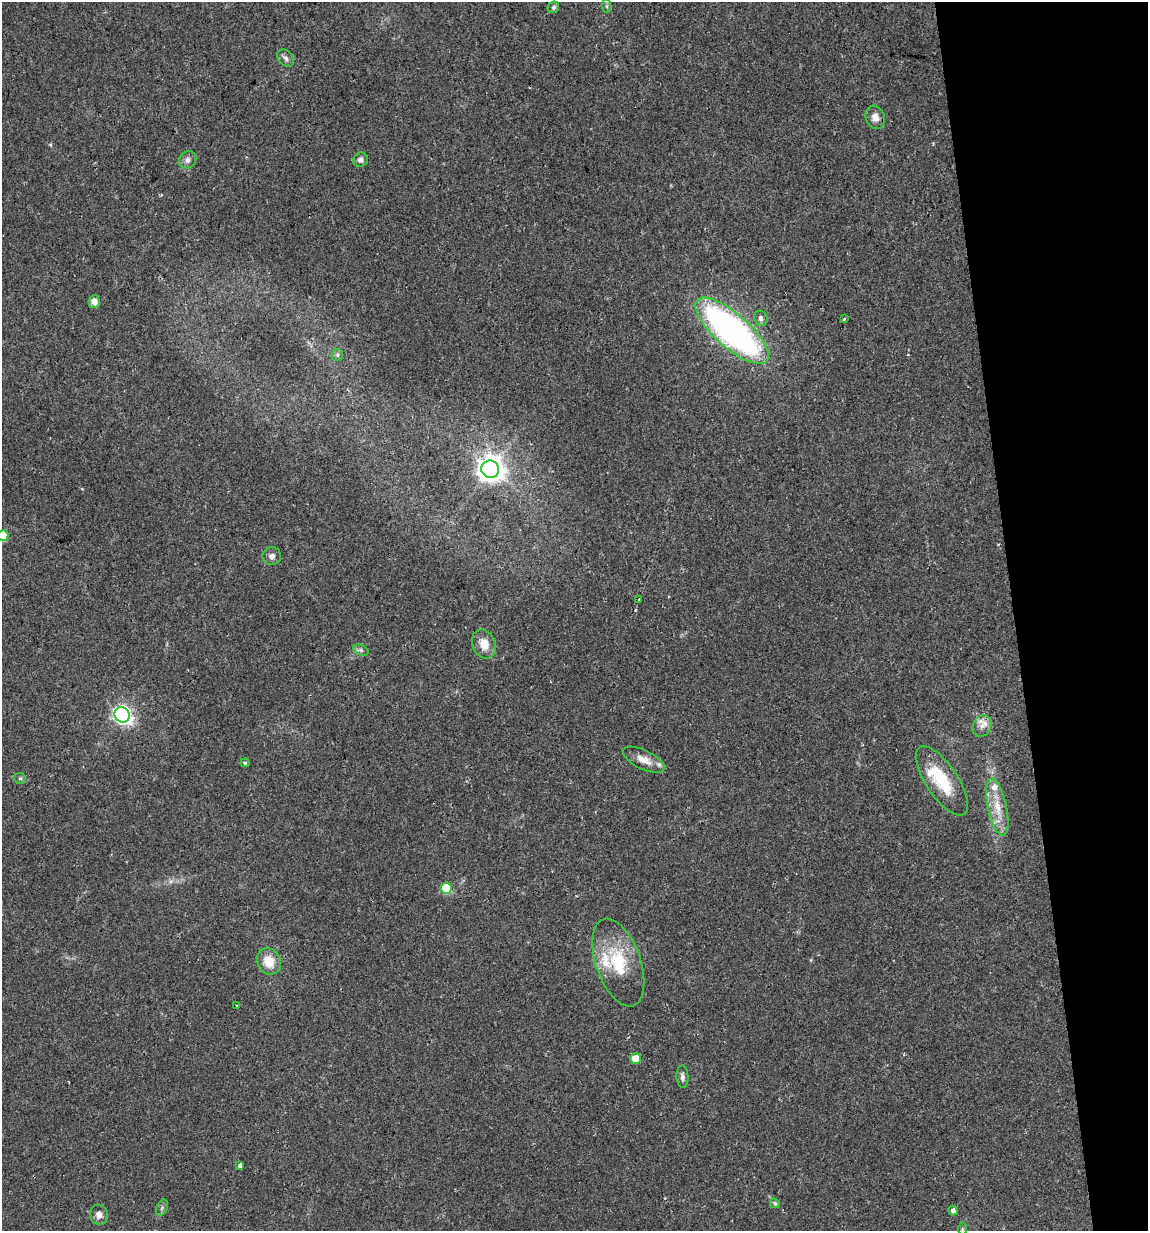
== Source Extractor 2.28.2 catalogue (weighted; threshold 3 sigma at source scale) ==
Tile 12 of 4 x 4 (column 4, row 3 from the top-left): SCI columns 3473-4618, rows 1262-2490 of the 4700 x 4980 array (HDU 1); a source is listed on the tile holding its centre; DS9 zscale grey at full resolution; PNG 1150 x 1233 px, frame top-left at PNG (2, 2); each listed source drawn as its Kron ellipse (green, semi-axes under 4 px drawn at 4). Shown black and unused: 12% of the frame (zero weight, under 2 of 3 exposures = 2% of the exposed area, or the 3 px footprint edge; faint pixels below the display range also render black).
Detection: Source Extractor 2.28.2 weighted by HDU 2 'WHT'; one run over the whole footprint, this tile lists its part. Background 0.0534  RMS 0.0079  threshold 0.0354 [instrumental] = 3 sigma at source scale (4.5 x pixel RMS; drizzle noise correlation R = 1.50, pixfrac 1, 0.0396/0.0396 arcsec/px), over >= 5 px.
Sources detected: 40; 4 inside a brighter listed object's ellipse — not listed separately; the other 36 listed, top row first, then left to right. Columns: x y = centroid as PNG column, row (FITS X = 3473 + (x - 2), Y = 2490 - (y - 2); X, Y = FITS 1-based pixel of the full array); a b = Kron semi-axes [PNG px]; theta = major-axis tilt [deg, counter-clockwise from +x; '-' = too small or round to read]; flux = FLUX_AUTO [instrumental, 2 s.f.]
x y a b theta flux
607 6 7 4 -90 1.4
553 7 6 5 - 1.8
286 58 10 7 -48 2.8
875 117 12 9 -67 6
188 160 9 8 - 3.4
360 160 7 7 - 3.1
94 302 6 5 - 5.9
761 318 8 6 -66 3.2
844 319 3 2 - 1.3
732 331 46 17 -41 300
337 355 6 5 - 1.6
490 469 9 8 - 790
3 535 5 5 - 19
272 556 9 9 - 3.6
639 599 3 2 - 1
484 644 15 11 -67 10
361 650 8 5 -25 1.8
122 715 8 7 - 250
982 726 11 9 61 5.7
644 760 23 9 -26 9
245 763 4 3 - 1.3
20 778 6 5 - 1.2
942 781 40 16 -56 35
997 807 29 9 -78 15
446 888 5 5 - 32
269 961 14 11 -61 14
618 963 46 22 -71 42
237 1005 3 2 - 0.68
635 1058 5 5 - 12
682 1077 11 6 -88 2.9
240 1166 3 3 - 4.3
775 1203 5 4 - 0.98
162 1208 8 5 66 1.9
953 1211 5 4 - 3.5
99 1215 10 9 - 4.8
962 1229 6 4 89 1.2
Isophote crosses this tile's border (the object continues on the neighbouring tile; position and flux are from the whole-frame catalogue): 1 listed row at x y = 3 535